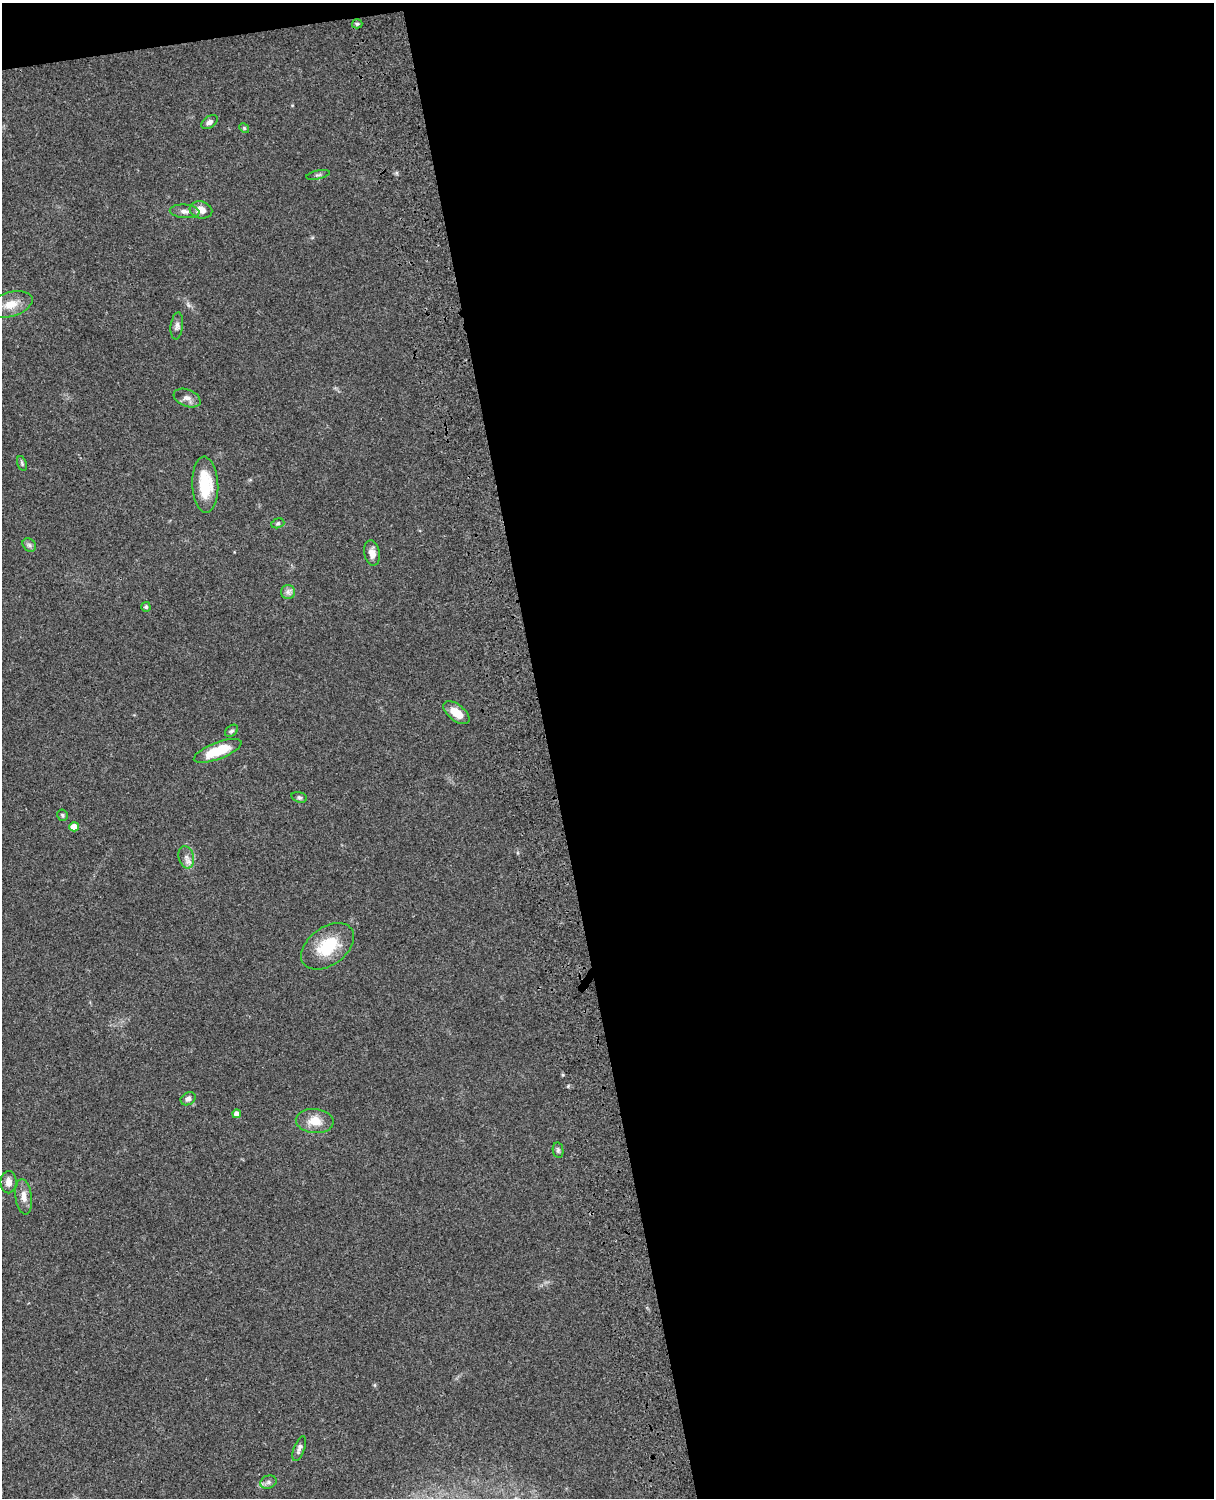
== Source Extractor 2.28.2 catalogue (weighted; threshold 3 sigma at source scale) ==
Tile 4 of 4 x 3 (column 4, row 1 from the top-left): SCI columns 3758-4969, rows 3268-4763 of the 5088 x 4927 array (HDU 1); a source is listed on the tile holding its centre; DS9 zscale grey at full resolution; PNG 1216 x 1500 px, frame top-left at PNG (2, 3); each listed source drawn as its Kron ellipse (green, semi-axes under 4 px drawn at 4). Shown black and unused: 56% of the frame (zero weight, under 3 of 4 exposures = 6% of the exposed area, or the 3 px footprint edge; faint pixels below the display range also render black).
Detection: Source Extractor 2.28.2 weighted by HDU 2 'WHT'; one run over the whole footprint, this tile lists its part. Background 0.0788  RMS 0.0059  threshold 0.0265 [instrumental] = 3 sigma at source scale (4.5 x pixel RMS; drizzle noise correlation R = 1.50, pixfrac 1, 0.05/0.05 arcsec/px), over >= 5 px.
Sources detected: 32; all 32 listed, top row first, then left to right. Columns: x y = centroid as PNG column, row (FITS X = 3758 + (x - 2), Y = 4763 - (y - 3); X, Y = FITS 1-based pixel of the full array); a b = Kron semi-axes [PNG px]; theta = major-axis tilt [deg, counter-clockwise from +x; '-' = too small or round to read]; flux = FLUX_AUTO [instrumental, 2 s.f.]
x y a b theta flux
357 24 5 4 - 0.86
209 122 9 6 35 1.9
244 128 5 4 - 0.79
318 175 12 2 11 0.88
201 210 11 8 -14 5.2
185 211 15 7 -4 3.2
11 304 22 12 16 9.1
177 326 13 6 83 2.2
187 398 14 8 -21 3.5
22 463 7 4 -71 0.99
205 485 28 13 -87 20
278 523 6 4 18 0.94
29 545 7 6 - 1.6
372 553 13 7 -79 4.3
288 592 7 7 - 2.1
146 607 5 4 - 1.1
456 713 15 8 -38 7.7
232 731 7 5 39 1.1
218 751 25 8 21 17
299 797 8 5 -17 1.2
63 815 6 5 - 1.1
74 827 5 4 - 6.2
186 857 11 7 -74 3.1
328 946 30 19 36 23
188 1099 8 6 31 2
237 1114 4 4 - 3.1
315 1121 19 12 -5 8.7
558 1150 8 5 -81 1.2
8 1182 11 8 89 3.8
24 1197 18 8 -83 4.8
299 1448 13 5 69 2.2
268 1482 8 6 21 1.7